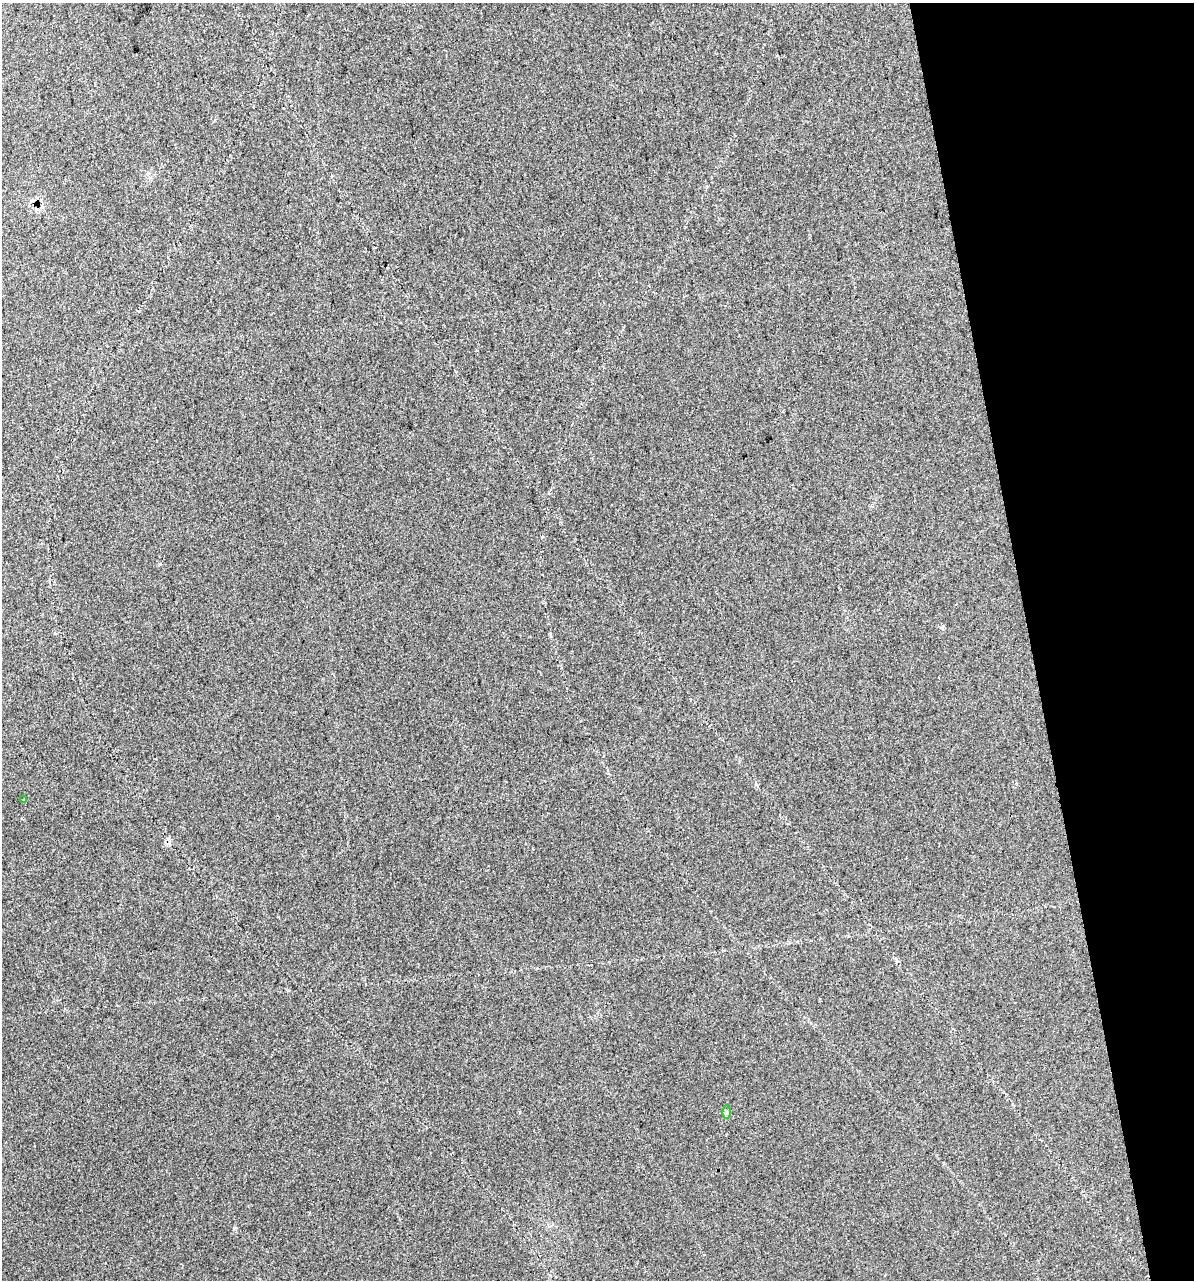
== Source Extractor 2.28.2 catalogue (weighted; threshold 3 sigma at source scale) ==
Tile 12 of 4 x 4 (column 4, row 3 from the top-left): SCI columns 3630-4821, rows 1321-2598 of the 4924 x 5196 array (HDU 1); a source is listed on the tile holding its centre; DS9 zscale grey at full resolution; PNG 1196 x 1282 px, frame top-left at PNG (2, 3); each listed source drawn as its Kron ellipse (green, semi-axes under 4 px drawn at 4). Shown black and unused: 14% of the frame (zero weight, under 2 of 3 exposures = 4% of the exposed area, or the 3 px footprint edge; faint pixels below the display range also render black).
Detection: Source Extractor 2.28.2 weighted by HDU 2 'WHT'; one run over the whole footprint, this tile lists its part. Background 0.0275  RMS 0.012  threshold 0.0538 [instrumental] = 3 sigma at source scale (4.5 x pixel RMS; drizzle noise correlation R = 1.50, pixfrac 1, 0.0396/0.0396 arcsec/px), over >= 5 px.
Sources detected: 4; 2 cosmic-ray / hot-pixel residue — neither listed nor drawn; the other 2 listed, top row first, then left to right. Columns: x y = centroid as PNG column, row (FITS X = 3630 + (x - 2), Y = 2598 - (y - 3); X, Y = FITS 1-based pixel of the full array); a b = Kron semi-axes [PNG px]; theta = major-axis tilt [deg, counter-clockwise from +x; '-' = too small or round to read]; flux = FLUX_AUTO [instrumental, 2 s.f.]
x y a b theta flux
24 800 3 3 - 1.5
727 1112 6 4 -90 1.8